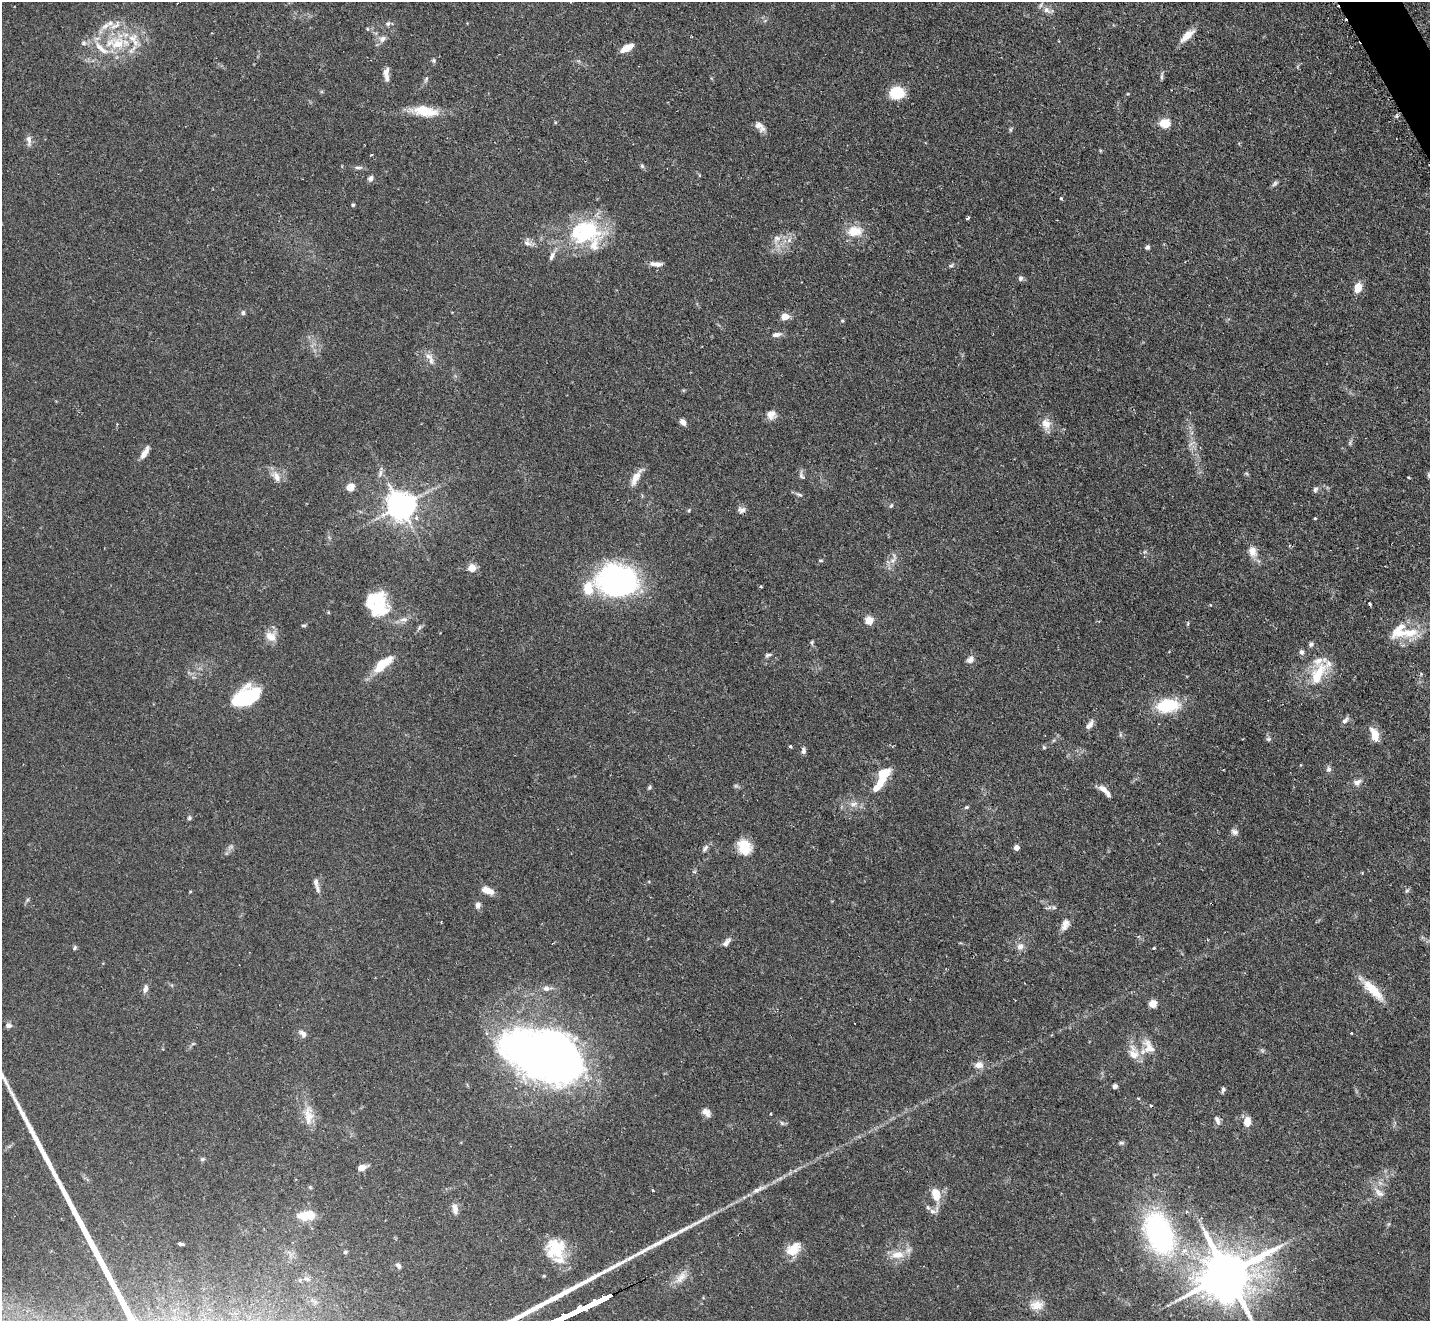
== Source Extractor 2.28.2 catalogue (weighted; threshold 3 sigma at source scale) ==
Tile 10 of 4 x 4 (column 2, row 3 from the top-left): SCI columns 1456-2883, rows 1627-2945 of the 5770 x 5755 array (HDU 1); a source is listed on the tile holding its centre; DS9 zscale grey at full resolution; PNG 1432 x 1323 px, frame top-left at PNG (2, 2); no overlay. Shown black and unused: <1% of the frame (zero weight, under 2 of 3 exposures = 3% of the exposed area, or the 3 px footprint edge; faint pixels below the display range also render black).
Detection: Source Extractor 2.28.2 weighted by HDU 2 'WHT'; one run over the whole footprint, this tile lists its part. Background 0.103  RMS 0.0054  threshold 0.0241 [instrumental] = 3 sigma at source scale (4.5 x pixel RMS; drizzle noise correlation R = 1.50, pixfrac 1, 0.05/0.05 arcsec/px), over >= 5 px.
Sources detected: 179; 1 too faint to see at this stretch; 6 inside a brighter object's white glare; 1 cosmic-ray / hot-pixel residue — not listed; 19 inside a brighter listed object's ellipse — not listed separately; the other 152 listed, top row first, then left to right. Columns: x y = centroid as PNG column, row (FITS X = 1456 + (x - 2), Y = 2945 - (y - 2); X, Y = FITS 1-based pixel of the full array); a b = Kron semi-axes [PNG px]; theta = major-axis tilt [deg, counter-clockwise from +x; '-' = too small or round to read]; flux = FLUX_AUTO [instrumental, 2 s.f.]
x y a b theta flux
1047 10 12 6 -37 2.7
388 23 7 5 49 1.1
115 25 19 8 31 5.6
367 29 5 4 - 0.57
1187 36 20 8 42 6
382 39 11 7 50 2.5
83 43 7 6 - 1.4
117 44 23 17 25 18
627 48 14 6 29 6.3
434 60 6 6 - 0.89
386 74 18 6 -87 3.5
1162 76 10 4 85 1.1
426 79 8 4 55 0.98
897 93 10 9 - 23
425 111 31 11 -9 14
1396 116 6 4 89 0.75
1165 123 10 8 -16 8.4
760 126 15 8 -43 3.6
1011 129 6 4 72 0.72
29 140 15 6 -87 2.3
371 155 3 2 - 0.46
642 166 6 5 - 0.9
358 167 10 4 0 1.3
371 178 7 6 - 1.7
1275 183 9 6 45 1.2
1061 198 4 3 - 0.61
353 205 4 4 - 0.69
968 218 4 3 - 1.6
586 231 34 31 35 39
854 231 18 12 6 9.7
777 238 11 8 9 3.2
789 240 7 6 - 2
527 243 12 6 -16 2.4
1147 247 5 5 - 1.3
552 256 14 6 67 2.3
656 264 17 6 -5 3.1
951 266 6 4 1 0.79
1021 278 7 6 - 1.4
1358 287 10 7 71 7.3
243 313 7 5 -88 1
785 317 8 6 -2 5.4
842 321 5 3 - 0.53
776 334 12 6 9 2.3
431 360 12 7 -78 2.9
771 414 11 11 - 3.8
683 422 8 5 -45 2.8
1046 424 15 12 -70 5.1
145 453 17 6 61 3.5
380 473 10 5 75 1.9
1429 475 7 5 -85 1.1
276 476 17 9 -57 4.4
802 476 13 6 -67 1.6
1408 477 4 3 - 0.45
636 478 24 8 61 5.2
350 487 6 6 - 7.7
1315 489 8 6 62 1.3
799 495 10 4 -12 1.1
401 506 8 8 - 720
891 506 7 4 62 0.78
742 510 10 8 0 2.1
1315 518 3 3 - 1
1252 551 15 11 -75 4.7
892 560 9 6 27 2.3
821 561 7 3 -19 0.52
472 568 5 5 - 15
616 581 33 27 81 82
588 589 85 25 41 32
1369 604 4 3 - 1.2
377 609 32 13 51 12
404 620 11 7 1 2.7
869 621 5 5 - 18
303 625 7 3 0 0.69
1399 633 30 15 11 13
271 637 15 11 -37 5.6
812 642 6 4 66 0.75
1311 644 7 6 - 1.2
1302 652 7 6 - 1.4
768 655 9 5 12 1.1
970 660 9 7 31 2.5
382 664 24 10 39 13
1318 674 34 15 64 17
245 696 30 15 36 33
1168 706 25 14 7 24
1345 720 11 6 42 1.7
1089 725 14 6 54 2.5
1374 735 13 8 -73 8
1268 739 6 5 - 0.96
790 746 3 3 - 1.1
1044 747 5 4 - 0.72
803 751 7 5 86 1.8
1329 769 8 6 88 1.6
882 776 20 12 52 12
1357 782 11 7 34 2.6
649 787 6 5 - 0.77
1104 789 14 7 -36 3.7
854 804 11 6 18 2.6
966 807 6 4 20 0.69
189 818 6 5 - 0.96
1235 832 9 7 -31 1.8
744 847 17 14 -59 11
705 848 11 5 56 1.6
1016 848 4 4 - 3.9
694 871 6 3 19 0.63
316 882 11 6 -81 2.1
487 890 14 7 -24 5
478 905 9 7 81 1.9
1054 908 6 4 -1 0.76
1065 925 17 9 69 3.9
726 943 12 6 53 2.2
1020 947 9 8 - 2.7
75 948 6 5 - 0.85
1154 948 3 3 - 0.52
547 988 11 7 5 2.4
145 989 10 6 73 2.2
1373 990 32 10 -45 12
1153 1003 8 8 - 3.8
8 1025 8 6 0 1.5
1351 1033 4 2 - 0.36
303 1034 12 7 -49 2.2
193 1044 6 3 -17 0.58
1143 1051 28 14 71 8.7
543 1054 87 49 -16 310
979 1065 12 9 2 3.7
1115 1086 5 4 - 1.8
1223 1090 6 5 - 1.2
706 1112 12 7 -41 2.9
770 1114 3 3 - 0.74
308 1115 26 12 -87 8.3
1217 1120 12 6 -65 1.9
1247 1122 11 8 84 4.9
782 1123 7 4 -45 0.87
1121 1143 8 4 0 0.88
202 1159 6 5 - 0.89
362 1168 8 5 18 4.4
758 1189 20 6 26 3.7
653 1191 3 3 - 0.72
1379 1193 16 8 -39 3.5
936 1194 13 8 -82 8.9
455 1209 14 7 -79 3
933 1211 10 6 -17 1.9
1186 1212 4 4 - 0.72
306 1215 21 10 4 11
1159 1233 40 24 -69 110
180 1244 5 3 - 0.96
556 1248 22 21 - 19
793 1249 20 12 41 8.9
345 1252 5 5 - 0.76
898 1255 18 10 7 7.1
398 1266 8 5 -57 1.4
1227 1274 17 13 27 3000
306 1279 9 5 -25 1.4
1037 1305 18 12 6 6.3
Isophote crosses this tile's border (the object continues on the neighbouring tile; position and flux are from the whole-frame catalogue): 2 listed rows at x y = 1429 475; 1227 1274
Unlisted compact peaks at least as high as the median listed source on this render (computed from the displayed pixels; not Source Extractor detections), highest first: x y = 681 1231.